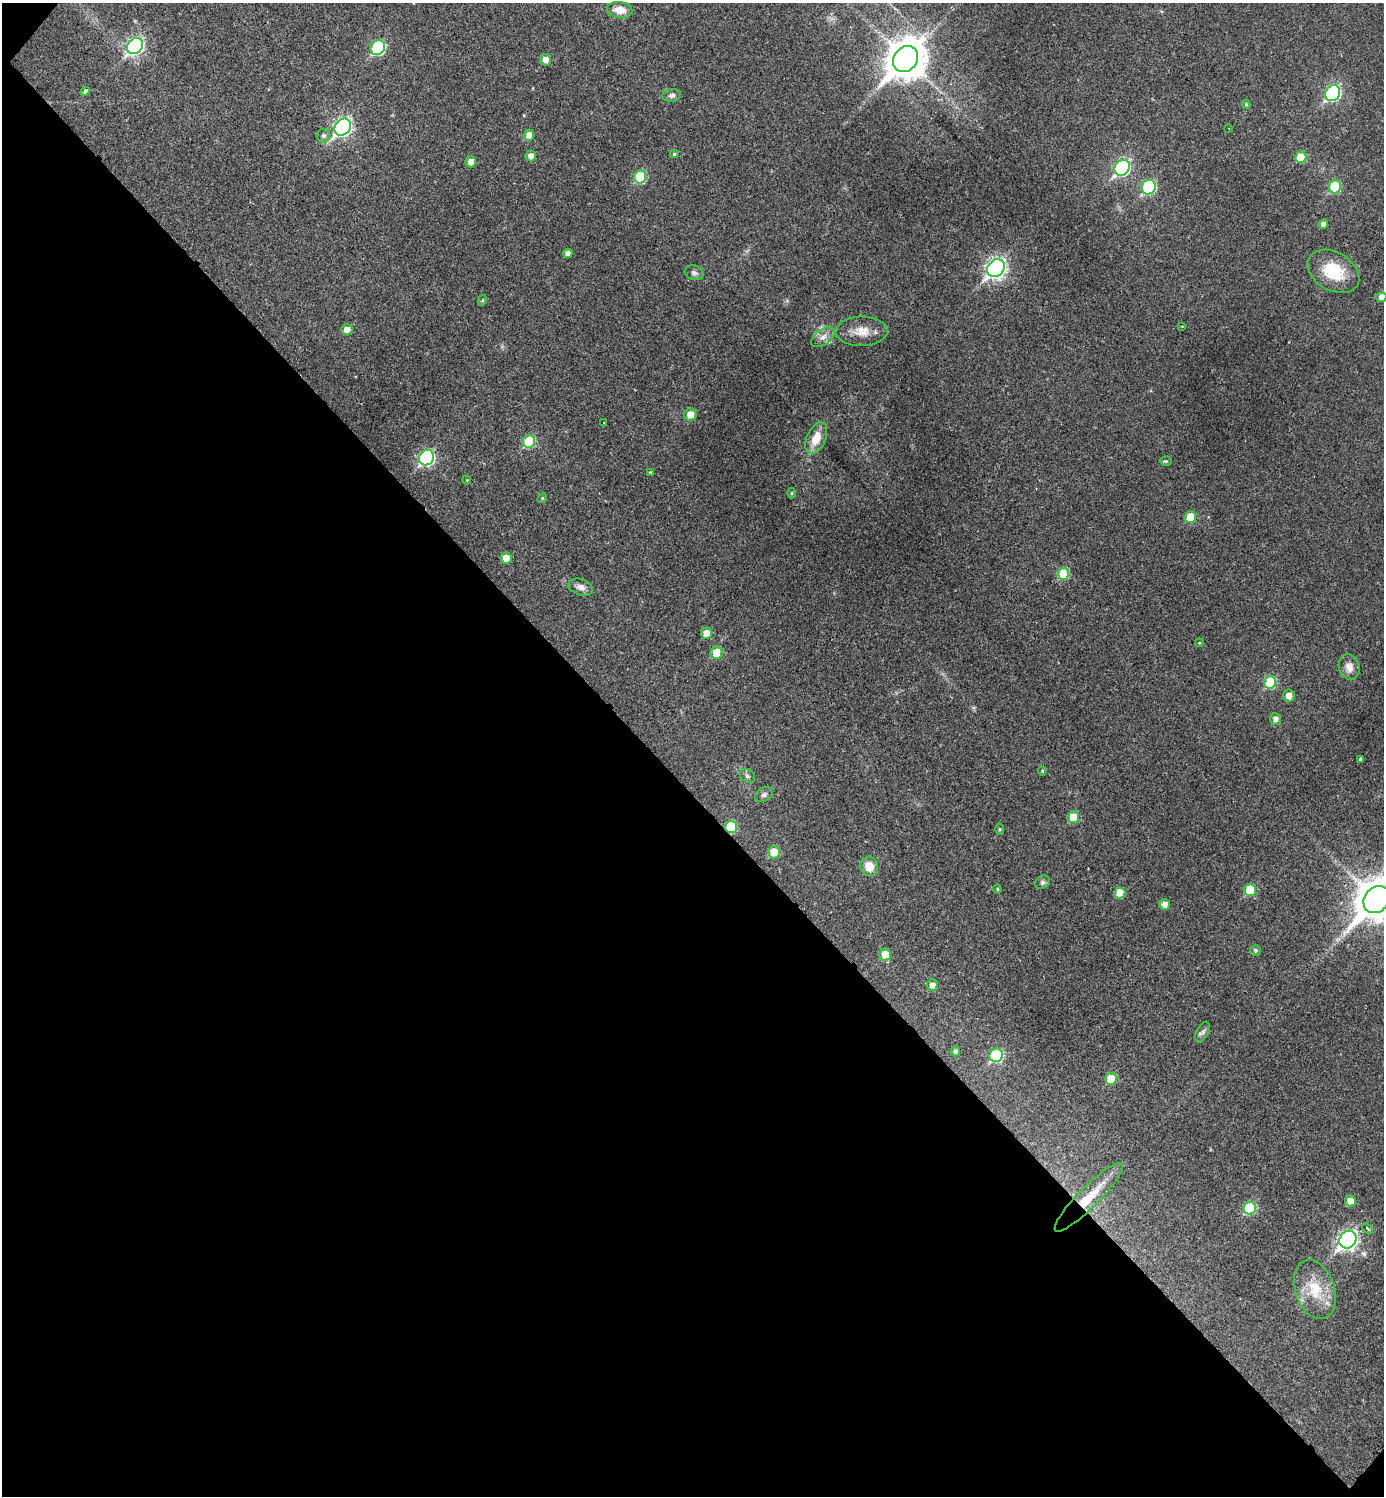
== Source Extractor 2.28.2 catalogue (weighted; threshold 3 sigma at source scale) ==
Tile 9 of 4 x 4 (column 1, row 3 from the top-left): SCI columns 312-1693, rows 1495-2988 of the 5994 x 5992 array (HDU 1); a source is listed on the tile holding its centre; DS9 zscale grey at full resolution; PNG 1386 x 1498 px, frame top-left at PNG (2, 3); each listed source drawn as its Kron ellipse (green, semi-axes under 4 px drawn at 4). Shown black and unused: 47% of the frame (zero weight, under 2 of 3 exposures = <1% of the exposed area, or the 3 px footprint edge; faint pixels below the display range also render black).
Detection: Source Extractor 2.28.2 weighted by HDU 2 'WHT'; one run over the whole footprint, this tile lists its part. Background 0.0292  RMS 0.0051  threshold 0.0229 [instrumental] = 3 sigma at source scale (4.5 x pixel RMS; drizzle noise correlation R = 1.50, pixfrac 1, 0.05/0.05 arcsec/px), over >= 5 px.
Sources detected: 82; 1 inside a brighter listed object's ellipse — not listed separately; the other 81 listed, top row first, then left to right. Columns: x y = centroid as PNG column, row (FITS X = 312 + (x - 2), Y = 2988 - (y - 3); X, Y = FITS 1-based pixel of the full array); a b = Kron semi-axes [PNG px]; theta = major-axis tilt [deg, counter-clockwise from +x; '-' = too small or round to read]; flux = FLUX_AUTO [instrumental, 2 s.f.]
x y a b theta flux
620 10 13 8 -8 6.3
135 46 9 7 46 120
378 48 8 6 49 47
906 59 14 11 50 1400
545 60 6 5 - 3.7
85 91 5 4 - 1.5
1333 93 8 7 - 90
672 95 9 6 8 1.7
1246 104 5 4 - 0.82
343 127 9 7 48 150
1229 128 2 2 - 0.38
529 135 5 5 - 3.6
323 136 7 7 - 1.6
674 154 4 4 - 0.72
531 156 5 5 - 3.4
1301 157 6 5 - 10
471 162 5 5 - 4.1
1122 168 8 7 - 85
640 177 6 6 - 28
1149 187 7 6 - 51
1335 187 6 6 - 25
1323 224 4 4 - 2.2
568 253 4 4 - 2.5
996 268 9 8 - 220
1333 271 28 19 -30 19
694 273 10 7 -17 1.6
1381 297 5 5 - 2.8
482 300 6 4 61 0.68
1182 326 3 3 - 0.37
347 330 5 5 - 4.7
862 331 26 15 0 8.2
823 337 13 7 35 3.4
690 415 6 6 - 6.4
604 422 2 2 - 0.38
816 438 17 9 66 8.9
529 442 6 6 - 23
427 458 8 7 - 88
1166 461 6 5 - 0.88
651 472 3 3 - 6.1
467 480 4 3 - 0.45
791 493 5 3 - 0.5
542 498 5 4 - 0.71
1190 517 6 5 - 11
506 558 5 5 - 5.5
1063 574 6 5 - 19
581 587 12 8 -20 3
707 633 5 5 - 6
1199 643 4 3 - 0.5
716 653 6 6 - 10
1349 667 13 10 -73 4.3
1270 682 6 6 - 21
1289 696 6 5 - 3.8
1275 719 6 5 - 2.5
1360 759 3 3 - 2.1
1042 771 4 4 - 0.57
747 776 8 6 -34 1.3
764 795 9 7 31 1.6
1073 817 6 6 - 11
731 827 6 6 - 24
1000 829 5 4 - 0.62
774 852 6 6 - 9.3
869 866 10 8 -67 7.1
1043 882 8 6 32 1.3
997 889 4 4 - 0.59
1250 890 6 5 - 14
1120 893 5 5 - 9.3
1377 900 14 12 49 1600
1165 904 5 5 - 3.2
1256 950 5 5 - 1.1
885 955 6 6 - 9.9
932 985 6 5 - 3
1203 1032 11 6 63 1.8
955 1051 5 4 - 1.3
996 1055 7 6 - 39
1111 1079 6 6 - 13
1089 1197 47 10 45 15
1350 1201 5 5 - 6
1250 1208 6 6 - 27
1368 1229 6 4 -46 1.2
1348 1240 9 8 - 190
1315 1289 31 19 -71 18
Overlapping masked pixels (flux is a lower limit): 2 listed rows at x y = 731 827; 1089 1197
Isophote crosses this tile's border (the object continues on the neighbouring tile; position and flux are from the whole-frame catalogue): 2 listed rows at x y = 1381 297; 1377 900